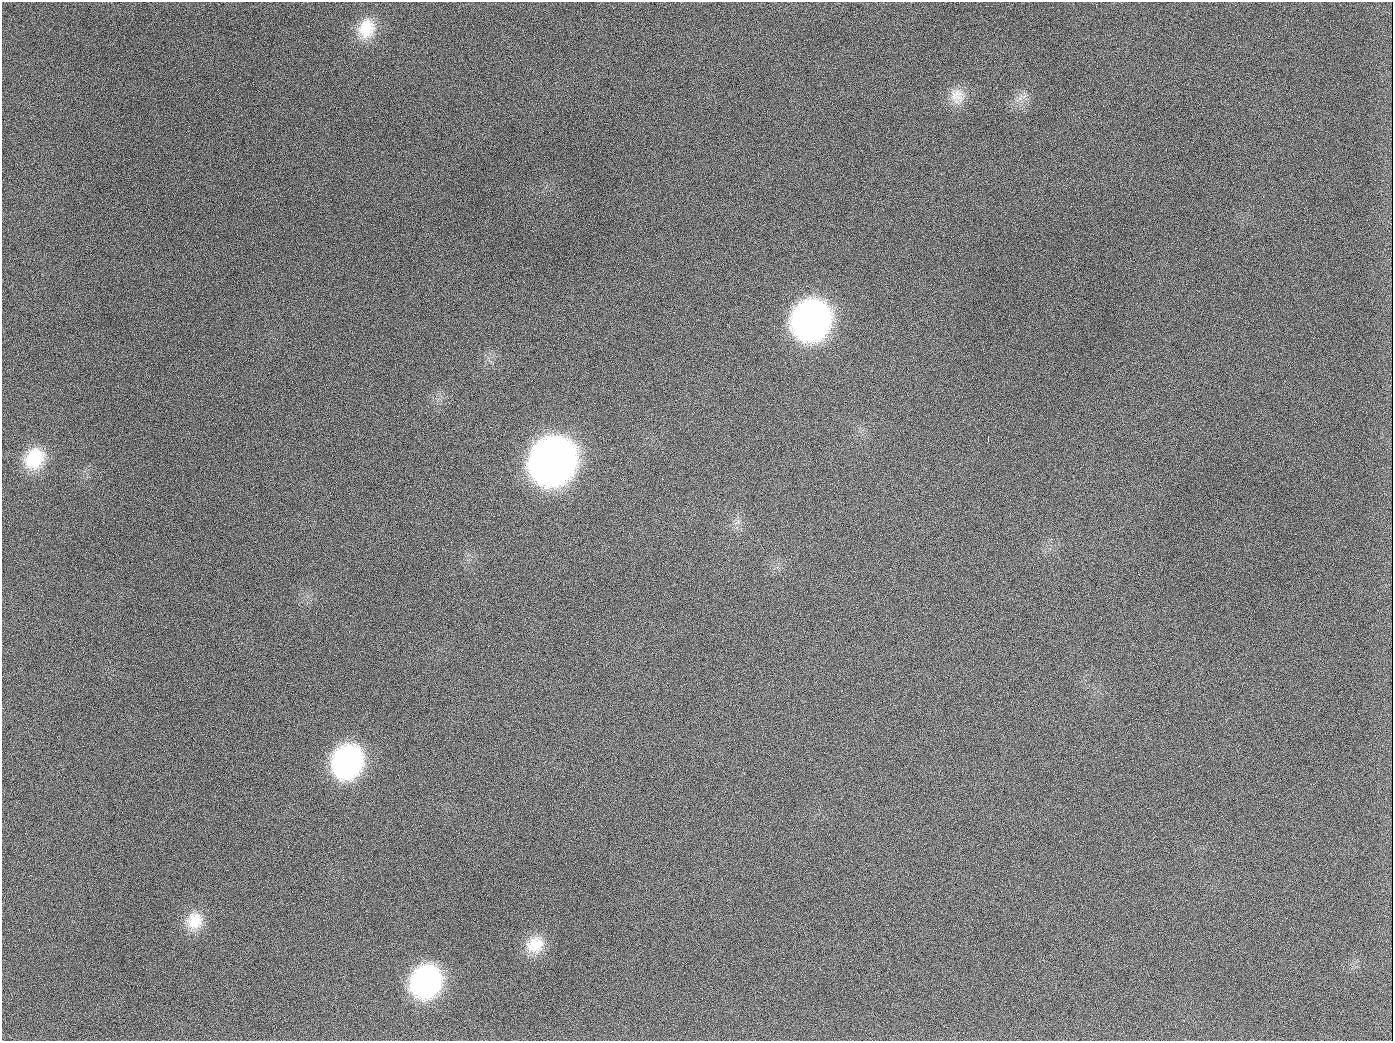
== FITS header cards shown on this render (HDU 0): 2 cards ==
NAXIS1  =                 1391
NAXIS2  =                 1039

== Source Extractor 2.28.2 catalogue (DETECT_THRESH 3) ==
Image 1391 x 1039 px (HDU 0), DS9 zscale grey, 1 PNG px = 1 image px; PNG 1395 x 1043 px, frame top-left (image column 1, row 1039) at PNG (2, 2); no overlay
Background 1410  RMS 67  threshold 201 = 3 sigma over >= 5 px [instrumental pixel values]
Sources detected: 14; all 14 listed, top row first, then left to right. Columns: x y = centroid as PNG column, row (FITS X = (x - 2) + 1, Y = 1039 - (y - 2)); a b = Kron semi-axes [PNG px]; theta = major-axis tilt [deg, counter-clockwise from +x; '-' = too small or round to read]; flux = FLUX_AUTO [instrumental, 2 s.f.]
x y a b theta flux
366 28 26 21 66 1.4e+05
957 96 22 19 -78 8.2e+04
189 126 2 2 - 7.4e+03
811 320 28 25 63 2.5e+06
654 407 3 2 - 3.9e+03
988 438 7 2 86 9.4e+03
34 458 27 22 55 2.0e+05
552 460 30 26 64 5.7e+06
737 522 11 3 31 9.9e+03
347 761 28 24 67 1.1e+06
194 921 24 22 54 1.2e+05
535 945 24 20 31 1.2e+05
426 981 27 24 63 1.0e+06
944 1026 3 2 - 5.8e+03